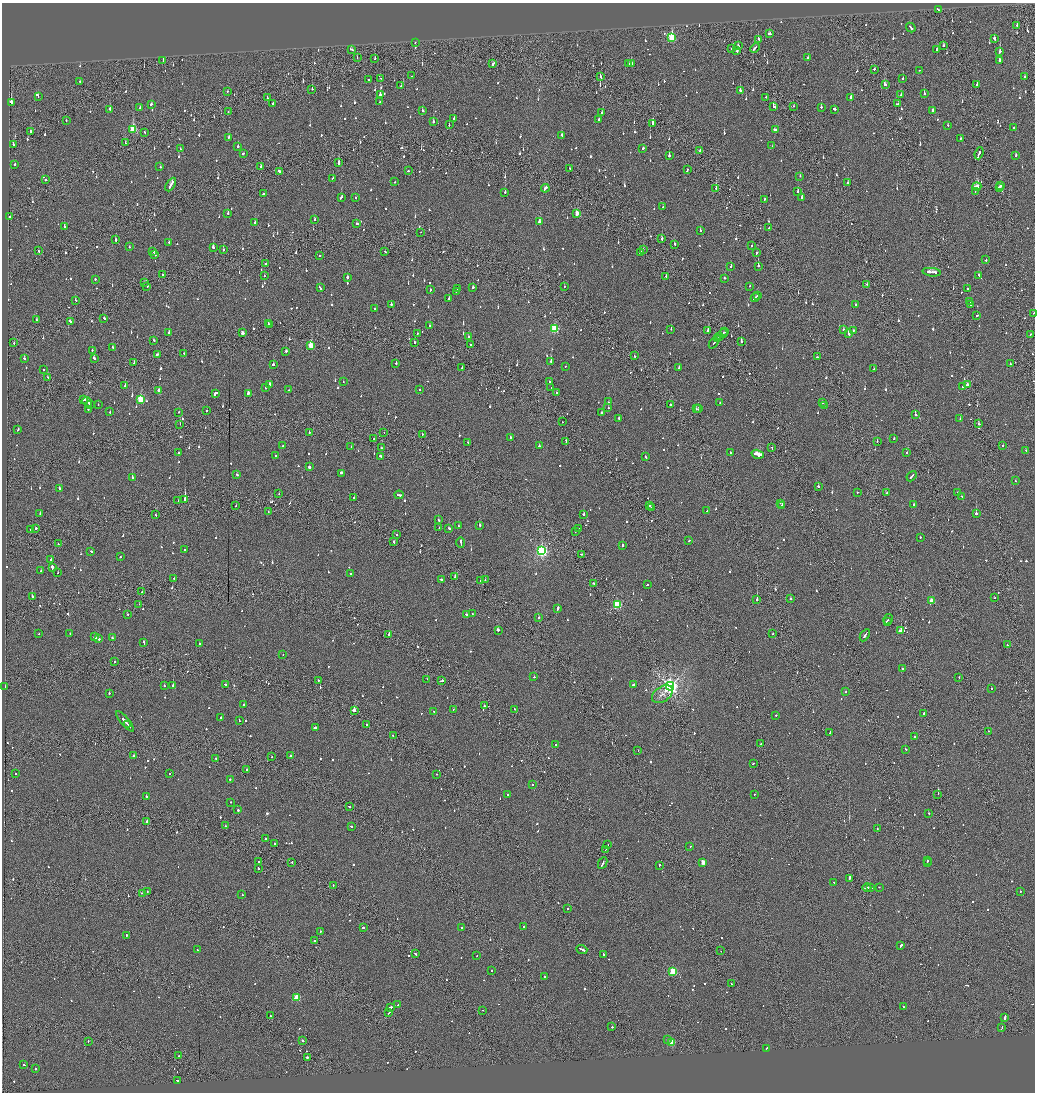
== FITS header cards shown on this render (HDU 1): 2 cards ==
NAXIS1  =                 2065
NAXIS2  =                 2180

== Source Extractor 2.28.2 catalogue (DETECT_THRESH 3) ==
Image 2065 x 2180 px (HDU 1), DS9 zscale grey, zoomed out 1/2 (1 PNG px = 2 x 2 image px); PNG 1037 x 1094 px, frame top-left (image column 1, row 2179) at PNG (2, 3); each listed source drawn as its Kron ellipse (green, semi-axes under 4 px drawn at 4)
Background -0.143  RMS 0.1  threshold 0.309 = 3 sigma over >= 5 px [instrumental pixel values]
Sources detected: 1300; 66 cannot appear on this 1/2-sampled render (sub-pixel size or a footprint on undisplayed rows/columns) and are neither listed nor drawn; of the other 1234, the 500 brightest by FLUX_AUTO listed and drawn (734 fainter detections omitted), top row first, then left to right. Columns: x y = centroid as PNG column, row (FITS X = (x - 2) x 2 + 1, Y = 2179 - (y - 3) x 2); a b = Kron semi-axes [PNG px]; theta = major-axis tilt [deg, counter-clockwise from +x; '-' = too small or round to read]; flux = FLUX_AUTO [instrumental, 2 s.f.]
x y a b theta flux
938 10 3 2 - 160
1017 25 2 2 - 160
911 27 5 2 - 420
769 34 3 2 - 150
672 38 4 3 - 1100
758 39 3 2 - 280
994 39 3 2 - 590
415 42 2 1 - 93
943 45 2 2 - 110
738 46 2 2 - 110
755 48 5 2 - 290
351 49 4 2 - 180
731 49 2 2 - 96
737 50 3 1 - 1000
937 50 2 2 - 90
1000 51 3 2 - 490
357 58 2 1 - 97
808 58 2 2 - 120
375 59 3 2 - 97
163 60 2 1 - 120
999 60 2 2 - 2700
631 63 2 2 - 200
493 64 4 2 - 240
629 64 2 2 - 110
874 69 2 2 - 120
919 70 2 1 - 91
412 76 2 2 - 120
1025 76 2 2 - 130
601 77 2 2 - 160
380 78 2 2 - 120
903 79 2 2 - 180
368 80 2 2 - 96
80 81 2 1 - 120
977 84 2 2 - 820
885 85 3 2 - 250
401 86 2 2 - 140
312 89 2 2 - 210
740 90 3 2 - 200
227 91 2 1 - 130
924 94 2 2 - 540
380 95 2 2 - 680
901 95 2 2 - 190
38 96 2 1 - 190
766 97 2 2 - 88
851 97 2 2 - 340
267 98 2 2 - 110
380 101 2 2 - 190
11 102 4 2 - 580
273 103 2 2 - 110
151 104 2 2 - 130
898 104 3 1 - 490
794 106 2 1 - 290
774 107 2 2 - 480
821 107 2 2 - 850
140 108 3 2 - 150
110 109 2 2 - 200
835 109 3 2 - 200
932 110 2 2 - 190
423 111 2 2 - 120
228 112 2 2 - 100
602 112 3 2 - 280
454 118 2 2 - 220
66 120 2 2 - 130
599 120 2 2 - 100
433 122 2 2 - 120
653 124 3 2 - 1000
449 125 2 2 - 180
948 125 2 2 - 100
1014 128 2 2 - 120
133 129 4 3 - 870
775 130 3 2 - 320
30 132 2 2 - 100
145 132 2 2 - 100
562 135 2 2 - 160
229 137 2 2 - 110
960 138 2 1 - 360
125 143 2 2 - 150
13 145 2 2 - 110
238 146 2 2 - 350
772 146 2 2 - 89
643 148 2 2 - 89
180 149 2 2 - 100
700 151 2 2 - 94
243 153 2 2 - 150
979 153 6 2 69 460
669 155 3 2 - 220
1016 156 2 2 - 150
338 163 3 1 - 2700
15 164 3 2 - 130
160 167 2 2 - 150
261 167 3 2 - 91
570 169 2 1 - 150
687 170 3 2 - 200
279 171 2 2 - 530
408 171 2 2 - 91
800 176 2 2 - 94
333 178 3 2 - 160
45 179 2 2 - 120
395 182 2 2 - 93
848 183 2 2 - 390
171 185 7 2 60 400
977 186 4 2 - 370
1001 186 3 2 - 170
545 188 4 2 - 230
716 188 2 1 - 630
999 188 3 2 - 240
798 191 2 2 - 530
975 192 3 2 - 100
505 193 2 2 - 290
263 194 2 2 - 280
802 197 2 2 - 140
341 198 3 2 - 150
355 198 2 2 - 84
764 199 2 2 - 130
663 207 2 2 - 87
228 213 2 2 - 140
577 213 3 2 - 350
10 217 2 2 - 200
314 219 2 2 - 120
539 222 2 2 - 390
255 223 2 2 - 590
357 224 3 2 - 150
64 226 2 2 - 130
769 228 2 2 - 190
700 231 2 2 - 130
421 232 2 1 - 290
662 239 2 2 - 230
115 240 3 2 - 190
169 242 2 2 - 97
674 244 2 2 - 120
752 245 2 2 - 380
129 247 2 2 - 85
213 247 2 2 - 330
643 249 2 2 - 310
223 250 2 2 - 390
38 251 2 2 - 110
153 251 2 2 - 91
385 252 2 2 - 110
640 253 3 2 - 420
757 253 3 2 - 110
155 255 3 2 - 140
320 255 2 2 - 160
986 260 2 2 - 320
266 264 2 1 - 100
731 266 2 2 - 160
758 266 2 2 - 560
932 272 9 2 -6 660
162 275 2 2 - 87
979 275 2 2 - 140
264 276 2 2 - 89
666 276 2 1 - 340
347 277 2 2 - 300
724 278 2 2 - 120
95 279 2 2 - 160
145 282 2 1 - 160
867 284 2 2 - 87
147 286 2 2 - 130
564 286 2 2 - 98
750 286 2 2 - 99
473 287 2 2 - 270
320 288 2 2 - 89
458 289 4 2 - 560
967 289 2 2 - 93
430 290 2 2 - 110
456 291 2 1 - 230
757 295 3 2 - 150
755 297 5 2 - 260
449 298 2 2 - 110
76 300 2 2 - 99
970 302 3 2 - 180
391 304 2 2 - 260
970 304 4 2 - 250
855 305 2 2 - 130
374 308 2 2 - 160
1033 313 2 2 - 110
977 315 2 2 - 570
104 318 2 2 - 250
36 320 2 2 - 120
70 321 2 2 - 230
268 324 2 1 - 190
270 324 3 2 - 210
430 325 2 2 - 380
555 329 3 3 - 1100
671 329 2 2 - 140
708 330 2 2 - 180
844 330 3 2 - 120
853 330 2 2 - 120
724 332 2 1 - 140
169 333 2 2 - 410
242 333 3 2 - 150
417 333 2 2 - 110
723 333 5 2 - 430
849 333 3 2 - 350
1030 334 2 2 - 150
468 337 2 2 - 210
719 337 4 2 - 310
718 338 3 2 - 270
153 340 3 2 - 150
741 341 2 2 - 190
14 343 2 2 - 100
414 343 2 1 - 170
714 343 6 2 50 350
470 345 3 2 - 190
311 346 3 3 - 790
112 347 2 2 - 90
92 350 2 2 - 270
286 351 2 2 - 470
184 353 2 2 - 95
157 354 2 2 - 320
635 356 2 1 - 320
817 357 2 2 - 100
94 358 3 2 - 210
24 359 2 2 - 150
551 361 2 2 - 610
134 363 2 2 - 85
396 363 2 2 - 170
1010 364 2 2 - 170
273 365 2 2 - 140
566 366 2 2 - 95
679 367 2 2 - 110
462 368 2 2 - 110
44 369 2 1 - 180
874 369 2 2 - 96
47 377 2 2 - 160
343 382 2 1 - 87
550 382 2 2 - 110
269 384 2 2 - 330
967 385 3 2 - 170
125 386 2 1 - 190
551 387 2 1 - 300
963 387 2 2 - 110
266 388 2 2 - 100
419 389 2 1 - 160
159 390 2 2 - 140
288 390 2 2 - 340
556 392 2 2 - 95
215 393 4 2 - 540
248 393 3 2 - 230
141 399 3 3 - 950
84 400 3 1 - 140
87 402 5 2 - 520
608 402 2 2 - 100
822 402 2 2 - 120
720 403 2 2 - 96
90 404 3 1 - 170
98 405 2 2 - 99
670 405 3 2 - 630
824 405 2 2 - 90
608 408 2 2 - 110
88 409 2 2 - 270
696 409 2 2 - 140
699 409 2 2 - 140
207 411 2 2 - 100
110 412 2 2 - 110
179 412 2 2 - 97
601 412 2 2 - 88
915 414 3 2 - 140
619 418 2 2 - 190
960 419 2 2 - 120
562 422 2 1 - 86
180 424 2 1 - 170
979 424 2 2 - 85
18 429 3 2 - 120
309 432 2 2 - 86
384 432 2 1 - 150
422 434 2 1 - 90
510 437 2 2 - 250
374 439 2 2 - 95
894 439 2 2 - 220
566 441 2 2 - 180
877 441 2 2 - 130
468 443 2 2 - 160
1003 445 2 2 - 270
283 446 2 2 - 350
539 446 2 2 - 150
351 447 2 1 - 100
381 448 2 2 - 84
772 448 2 2 - 130
1026 450 2 2 - 100
907 452 2 2 - 130
179 453 2 2 - 270
730 453 2 2 - 100
758 454 6 3 -16 1400
275 456 2 2 - 93
380 456 3 2 - 180
645 457 2 2 - 170
309 467 2 2 - 550
342 473 3 2 - 310
237 475 2 2 - 150
912 476 6 2 49 340
132 478 2 2 - 820
1015 481 2 2 - 130
818 486 2 2 - 310
60 488 2 2 - 94
857 492 2 2 - 91
887 493 2 2 - 120
958 493 2 2 - 290
279 494 2 2 - 91
399 495 4 2 - 290
962 496 2 2 - 120
354 498 2 2 - 290
185 499 2 2 - 1700
178 501 2 2 - 84
780 503 2 2 - 100
914 504 2 2 - 200
782 505 2 2 - 600
236 506 2 2 - 150
650 506 2 2 - 200
652 507 2 2 - 190
707 511 2 2 - 86
268 512 2 1 - 98
40 513 2 2 - 140
976 513 2 2 - 3000
584 514 2 2 - 370
155 515 2 2 - 130
438 520 2 2 - 180
479 525 2 2 - 140
458 526 2 2 - 170
36 528 2 2 - 240
439 528 2 2 - 140
449 528 2 2 - 150
31 529 2 2 - 250
579 529 2 2 - 480
575 531 2 2 - 130
396 535 2 1 - 100
920 537 2 2 - 120
689 541 3 2 - 320
394 542 3 1 - 140
461 543 5 2 - 480
58 544 2 2 - 86
622 545 2 2 - 230
185 550 2 2 - 95
91 551 2 2 - 140
542 551 4 3 - 3900
581 554 2 2 - 110
120 557 2 2 - 300
51 559 2 2 - 380
52 567 4 2 - 320
41 571 2 2 - 130
58 572 2 2 - 320
350 574 2 2 - 200
455 577 2 2 - 99
174 578 2 2 - 140
441 579 2 2 - 120
485 580 2 1 - 99
480 581 2 2 - 94
593 583 2 2 - 120
647 585 2 1 - 140
142 592 2 1 - 100
32 597 2 2 - 560
994 598 2 2 - 130
791 599 2 2 - 480
757 600 2 2 - 770
932 601 3 3 - 350
139 604 2 1 - 92
617 605 3 3 - 1300
558 608 3 2 - 350
128 614 2 2 - 86
466 614 2 2 - 130
472 614 2 2 - 120
539 617 2 2 - 230
888 619 5 2 - 350
887 622 3 2 - 200
498 630 3 2 - 430
901 631 2 2 - 960
39 634 2 2 - 150
70 634 2 2 - 150
389 634 2 1 - 460
773 634 2 2 - 150
865 635 7 2 59 410
95 637 3 2 - 270
112 638 2 2 - 84
99 639 2 2 - 480
144 642 3 2 - 150
199 644 2 2 - 98
1007 645 2 1 - 120
283 655 2 1 - 120
115 661 2 1 - 120
902 669 2 2 - 140
534 677 2 2 - 110
959 677 2 1 - 140
427 679 2 1 - 120
318 681 2 2 - 110
441 681 3 1 - 240
225 684 3 2 - 180
634 684 3 2 - 200
173 685 2 2 - 350
164 686 2 2 - 310
670 686 4 4 - 9400
5 687 2 2 - 240
992 689 2 2 - 120
846 691 2 2 - 230
109 693 2 2 - 130
662 694 11 7 33 150
243 705 2 2 - 170
484 706 2 2 - 150
453 709 2 2 - 170
515 709 2 2 - 140
354 710 2 2 - 3500
434 712 2 2 - 94
924 713 2 2 - 160
776 715 2 1 - 170
221 718 2 1 - 330
239 720 2 2 - 110
125 721 13 2 -49 950
128 725 2 2 - 270
367 725 2 2 - 110
315 728 4 2 - 210
988 731 2 1 - 86
830 732 3 2 - 160
393 736 2 2 - 89
914 737 2 2 - 130
760 744 2 1 - 120
555 745 2 2 - 110
906 749 2 2 - 140
638 750 2 2 - 98
290 755 2 2 - 910
133 756 3 2 - 130
272 757 2 1 - 120
216 758 2 2 - 95
753 763 3 2 - 120
247 770 2 2 - 160
169 773 2 2 - 87
16 774 2 2 - 120
437 774 2 1 - 88
230 779 2 2 - 110
533 784 2 2 - 99
754 794 2 1 - 200
938 794 2 1 - 260
507 795 2 2 - 84
146 797 2 2 - 210
231 802 2 2 - 240
349 807 2 2 - 120
238 810 2 2 - 150
928 813 2 2 - 110
147 822 2 2 - 270
225 826 2 2 - 89
351 826 2 2 - 100
877 828 2 2 - 98
265 838 2 2 - 96
275 844 2 2 - 100
608 845 2 2 - 130
690 847 2 2 - 110
605 849 2 1 - 130
927 861 2 2 - 120
259 862 2 2 - 92
703 862 3 2 - 310
927 862 2 1 - 130
292 863 3 2 - 140
603 863 6 2 64 480
659 865 2 2 - 120
258 868 2 1 - 120
849 879 4 2 - 2800
834 882 2 1 - 180
333 885 2 2 - 110
879 887 2 1 - 110
867 888 4 2 - 320
870 888 3 2 - 320
1020 891 2 2 - 220
147 892 2 1 - 120
143 893 3 1 - 350
242 895 2 2 - 120
568 909 2 2 - 110
363 927 2 2 - 450
524 927 2 2 - 480
461 928 2 2 - 200
320 931 2 2 - 91
126 935 2 2 - 160
314 941 2 2 - 140
901 945 3 2 - 530
582 949 5 2 - 400
197 950 2 2 - 240
721 951 2 1 - 87
415 954 3 2 - 160
603 954 2 2 - 250
477 955 2 2 - 97
491 970 2 2 - 110
673 971 3 3 - 1200
544 976 2 2 - 210
731 984 2 2 - 140
297 997 3 3 - 640
398 1005 4 2 - 200
903 1006 2 2 - 110
390 1007 3 2 - 440
483 1010 2 1 - 110
389 1012 4 2 - 170
270 1016 2 2 - 120
1005 1018 3 2 - 630
612 1027 2 2 - 240
1002 1027 3 2 - 260
667 1039 2 2 - 91
88 1041 2 1 - 94
303 1041 3 2 - 140
671 1042 3 3 - 840
767 1048 2 2 - 92
178 1056 2 2 - 220
307 1057 2 1 - 400
24 1065 2 2 - 130
35 1069 2 2 - 180
177 1080 2 2 - 87
At the frame edge (FLAGS 8, measured only in part): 1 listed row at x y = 1033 313
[734 fainter detections neither listed nor drawn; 66 sub-pixel or undisplayed-footprint detections neither listed nor drawn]